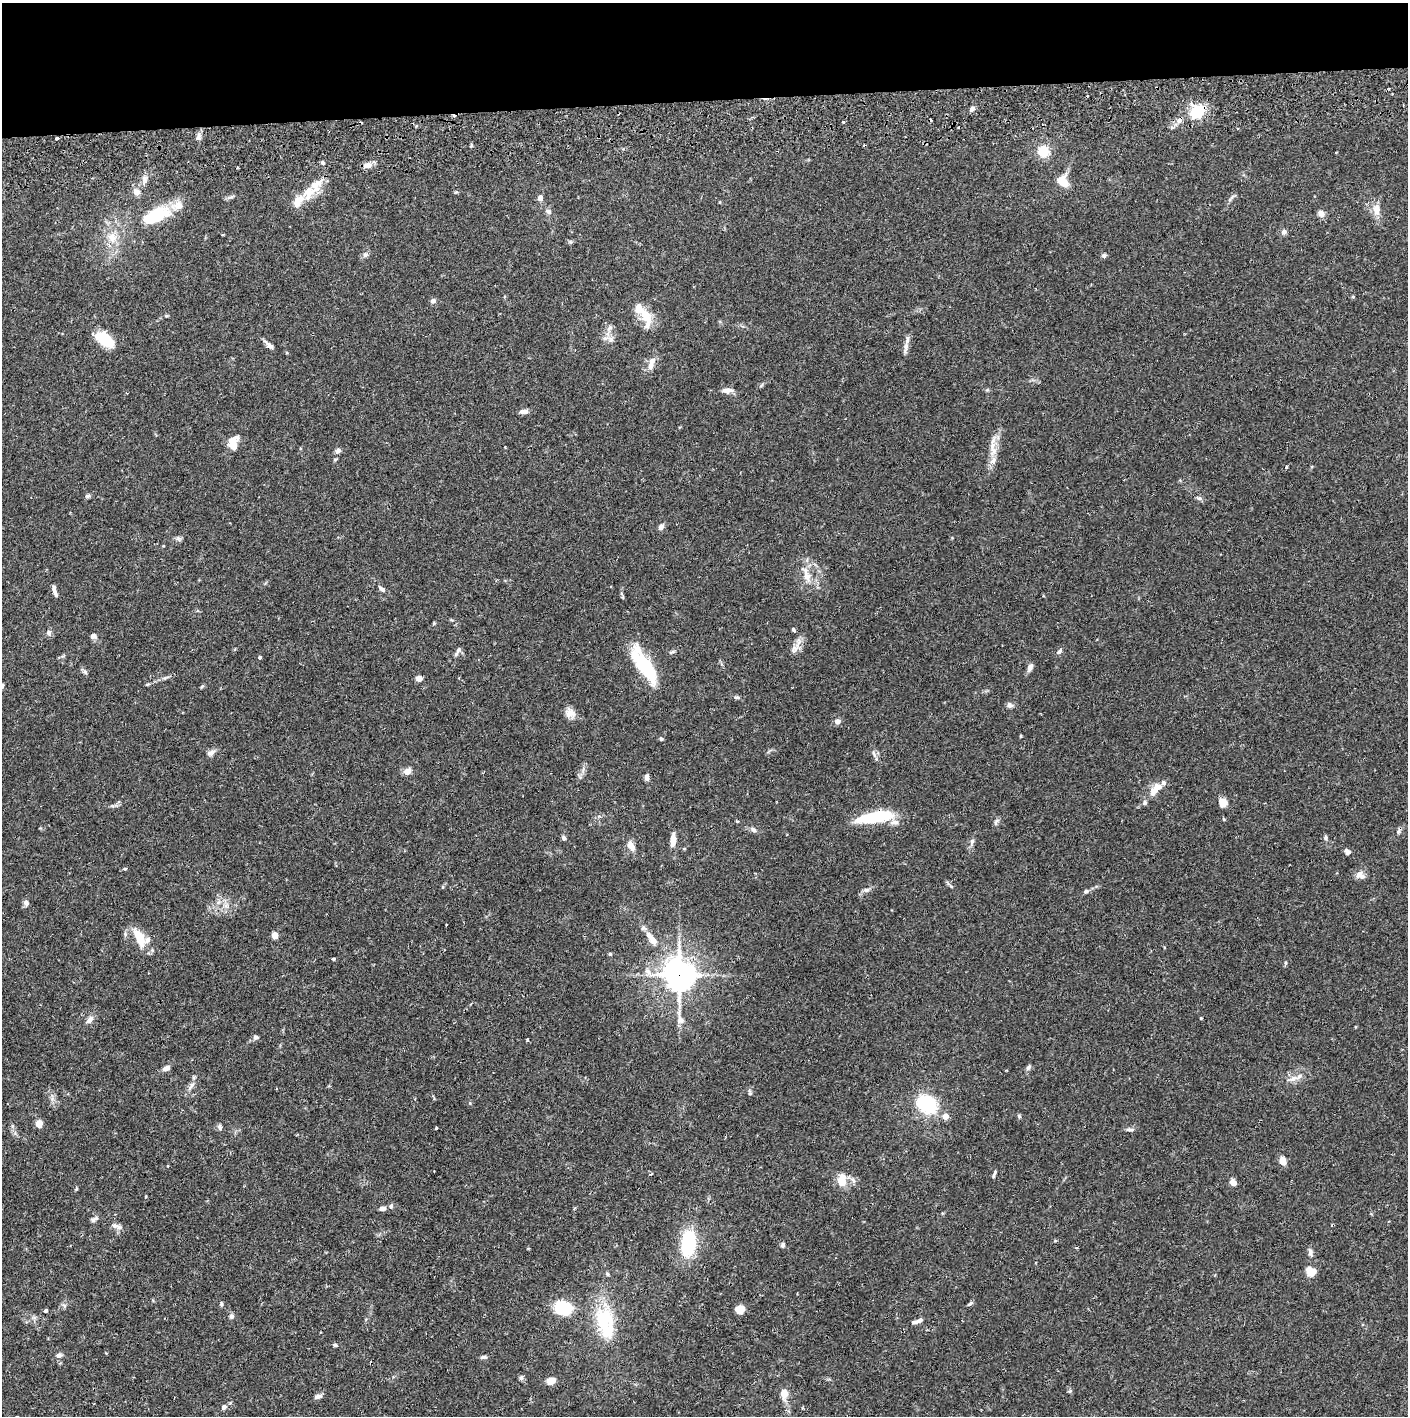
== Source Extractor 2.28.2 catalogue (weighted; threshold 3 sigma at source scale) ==
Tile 2 of 3 x 3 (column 2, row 1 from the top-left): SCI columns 1410-2815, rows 2886-4299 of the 4227 x 4357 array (HDU 1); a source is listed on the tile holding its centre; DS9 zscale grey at full resolution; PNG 1410 x 1418 px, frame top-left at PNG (2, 3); no overlay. Shown black and unused: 7% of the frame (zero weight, under 2 of 3 exposures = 3% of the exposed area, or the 3 px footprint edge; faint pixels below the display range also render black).
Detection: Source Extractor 2.28.2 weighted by HDU 2 'WHT'; one run over the whole footprint, this tile lists its part. Background 0.0679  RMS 0.0049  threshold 0.0219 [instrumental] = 3 sigma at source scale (4.5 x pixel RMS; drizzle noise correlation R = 1.50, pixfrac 1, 0.05/0.05 arcsec/px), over >= 5 px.
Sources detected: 163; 2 inside a brighter object's white glare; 5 cosmic-ray / hot-pixel residue — not listed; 12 inside a brighter listed object's ellipse — not listed separately; the other 144 listed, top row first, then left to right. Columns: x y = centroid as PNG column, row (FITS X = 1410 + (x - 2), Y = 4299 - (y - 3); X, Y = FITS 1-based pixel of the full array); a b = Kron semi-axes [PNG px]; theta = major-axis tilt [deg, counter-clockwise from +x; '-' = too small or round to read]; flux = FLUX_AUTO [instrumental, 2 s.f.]
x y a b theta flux
972 109 7 5 44 1.6
1197 112 15 11 45 18
843 122 3 2 - 0.86
198 137 10 5 68 1.6
57 138 4 3 - 1.7
471 145 5 3 - 0.71
1043 151 13 12 - 8.8
323 162 5 5 - 0.83
368 165 12 7 22 2.9
1063 181 14 11 -56 6.8
136 192 9 7 -20 2.9
308 193 22 14 65 7.9
231 197 8 3 19 0.91
540 198 6 5 - 2.3
1376 210 15 9 -87 4.6
548 211 9 6 -33 1.4
157 213 27 16 11 20
1321 214 8 7 - 2.8
1284 232 8 6 73 1.4
112 237 16 13 -63 7.1
365 255 8 5 63 1.3
1104 256 7 6 - 0.93
1353 297 5 4 - 0.5
433 301 6 5 - 1.9
166 316 5 4 - 0.55
646 317 29 12 -73 9.3
105 339 21 11 -36 15
611 339 12 6 -28 2.2
269 345 13 5 -43 2.1
906 348 19 6 80 2.7
652 361 11 8 54 3
727 390 15 7 1 2.7
524 411 10 5 3 2.3
233 443 16 10 77 7.3
992 445 33 8 -84 5.7
338 450 8 6 42 1.5
1286 467 3 3 - 1.6
88 496 8 5 27 0.87
1199 498 8 5 -9 1.2
661 527 9 6 57 1.7
807 576 28 9 -64 6.5
382 589 9 5 -44 1.6
54 591 14 4 -74 2.2
623 597 6 3 -72 0.54
434 623 4 4 - 0.48
793 629 5 4 - 0.83
49 633 8 7 - 1.5
93 636 8 7 - 1.7
795 649 16 8 34 3.3
1059 651 9 5 45 1.3
457 652 15 4 60 1.4
672 652 10 4 19 0.86
260 657 4 3 - 1.3
644 665 46 14 -57 29
1030 667 11 6 69 2
85 672 7 5 -46 0.98
419 678 7 6 - 2.2
147 684 6 4 1 0.53
2 685 6 4 82 0.73
202 686 6 4 44 0.6
736 697 7 5 -13 0.95
1010 705 9 7 -34 1.6
570 713 14 11 -48 3.8
837 721 6 5 - 2.6
661 739 6 4 -74 0.71
211 753 11 6 27 2
874 753 9 3 -69 0.92
407 771 7 6 - 3.8
646 777 6 5 - 2.1
1155 790 14 8 62 5.6
1145 803 7 6 - 1.1
1223 803 10 9 - 3.7
876 817 41 11 9 25
996 822 11 5 61 1.1
753 830 9 5 -43 1.3
1399 831 9 5 61 1.3
563 838 6 5 - 1.2
1325 838 6 6 - 0.93
673 840 14 6 87 4.8
972 841 7 5 75 1.3
631 846 13 8 -61 3.8
1348 852 7 6 - 1.9
125 869 5 3 - 0.53
1360 875 13 9 -19 3.1
867 890 9 6 12 1.5
1086 891 6 5 - 0.94
26 903 7 6 - 1.8
446 924 3 2 - 0.63
275 935 6 5 - 3.5
139 938 30 12 -66 8.7
652 939 19 8 -53 6.7
610 954 5 4 - 0.64
334 959 4 3 - 2.1
1286 963 5 3 - 0.62
679 975 11 10 - 660
1201 1018 3 3 - 0.38
90 1020 12 7 51 2.1
681 1020 12 8 -61 3.1
256 1037 8 6 6 1.2
527 1039 3 3 - 0.51
1028 1067 9 5 59 1.1
166 1068 8 5 27 2.2
1293 1078 14 6 28 2.9
191 1086 16 5 54 2.1
750 1093 7 5 -62 0.78
927 1104 14 11 -34 40
946 1116 5 5 - 5
1019 1116 6 5 - 0.72
39 1124 7 6 - 4.5
12 1126 6 4 -90 0.81
220 1127 8 6 -71 1.2
436 1128 3 3 - 1.4
1129 1129 11 4 -1 1.2
1283 1161 9 6 -75 3.7
994 1174 10 3 70 0.91
842 1180 18 12 -90 6.6
1233 1183 5 4 - 4.8
76 1189 6 3 71 0.5
391 1206 6 6 - 1.1
382 1208 8 5 6 1.7
95 1219 12 5 31 1.3
114 1225 10 7 -30 2.3
688 1243 23 13 85 33
783 1245 7 5 77 1
1310 1252 10 6 -85 1.6
1312 1271 9 7 -15 6.7
607 1274 5 4 - 0.64
221 1304 6 4 -89 0.76
970 1304 8 4 37 0.91
64 1305 7 4 -19 0.82
563 1308 12 9 -13 26
740 1309 8 7 - 6.2
45 1310 3 3 - 2.9
231 1316 7 6 - 1.3
919 1321 10 5 30 1.8
603 1323 49 20 -65 25
335 1345 6 4 -14 0.8
59 1355 8 6 6 1.4
483 1357 8 4 6 1.1
521 1378 7 5 74 1
551 1381 7 6 - 5.9
784 1394 13 10 -87 4.5
318 1396 9 5 13 1.7
224 1407 8 6 50 1.4
Overlapping masked pixels (flux is a lower limit): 3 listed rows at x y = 1197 112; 876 817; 679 975
Isophote crosses this tile's border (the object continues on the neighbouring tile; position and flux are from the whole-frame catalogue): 1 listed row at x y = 2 685